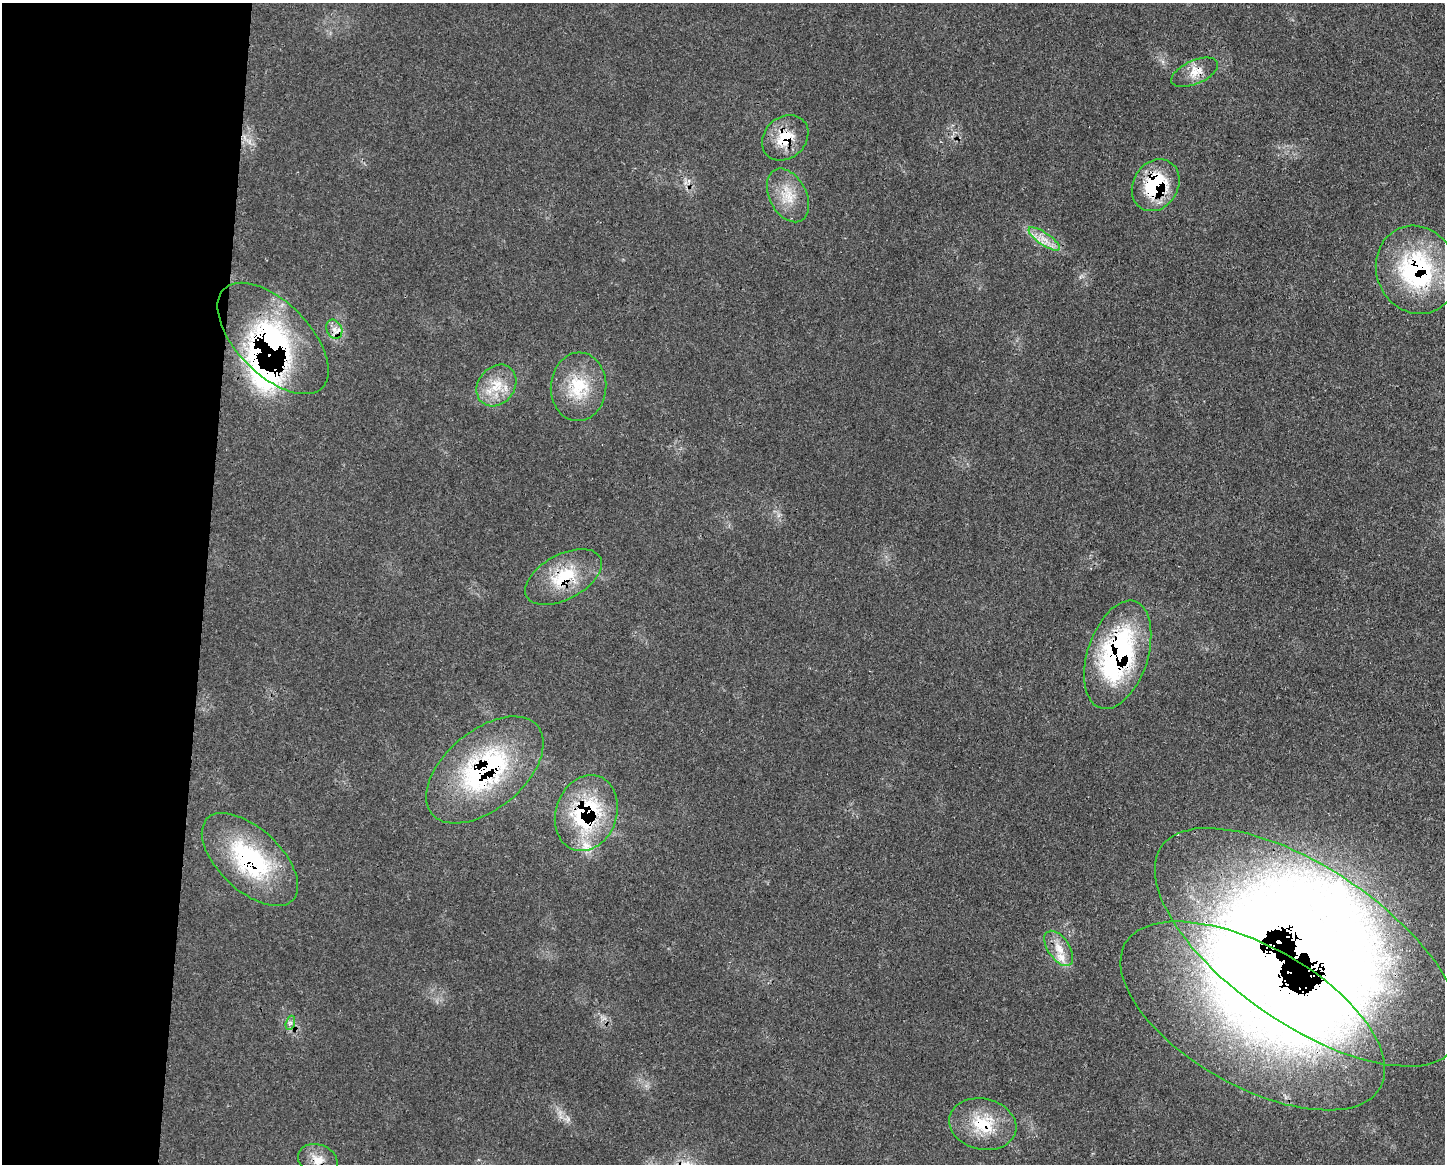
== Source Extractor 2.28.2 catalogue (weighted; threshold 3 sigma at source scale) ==
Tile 4 of 3 x 4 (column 1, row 2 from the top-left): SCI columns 116-1558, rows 2325-3486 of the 4677 x 4650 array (HDU 1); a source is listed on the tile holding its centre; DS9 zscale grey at full resolution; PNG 1447 x 1166 px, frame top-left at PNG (2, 3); each listed source drawn as its Kron ellipse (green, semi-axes under 4 px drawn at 4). Shown black and unused: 14% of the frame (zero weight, under 3 of 4 exposures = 2% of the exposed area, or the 3 px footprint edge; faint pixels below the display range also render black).
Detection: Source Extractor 2.28.2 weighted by HDU 2 'WHT'; one run over the whole footprint, this tile lists its part. Background 0.0548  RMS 0.0033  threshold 0.0148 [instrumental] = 3 sigma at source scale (4.5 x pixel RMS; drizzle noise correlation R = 1.50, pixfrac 1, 0.05/0.05 arcsec/px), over >= 5 px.
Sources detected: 29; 2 inside a brighter object's white glare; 2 cosmic-ray / hot-pixel residue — neither listed nor drawn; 4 inside a brighter listed object's ellipse — not listed separately; the other 21 listed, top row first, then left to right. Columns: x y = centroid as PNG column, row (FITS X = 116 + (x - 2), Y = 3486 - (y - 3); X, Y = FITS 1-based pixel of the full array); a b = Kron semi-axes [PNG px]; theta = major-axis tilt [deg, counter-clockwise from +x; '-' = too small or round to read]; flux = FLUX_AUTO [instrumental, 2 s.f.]
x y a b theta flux
1195 72 25 11 24 5.1
785 138 25 20 41 10
1156 185 27 22 58 25
788 195 29 18 -62 8.8
1044 239 18 6 -34 3.6
1417 270 45 40 -66 49
334 329 10 7 -62 2
273 338 70 36 -45 70
496 385 22 18 51 9.1
579 387 34 27 86 16
563 577 42 22 28 17
1118 655 56 30 72 67
485 770 69 39 40 60
586 813 39 30 71 39
250 860 59 31 -43 43
1308 947 178 78 -34 650
1059 948 20 11 -56 5
1253 1016 146 70 -29 200
290 1023 7 4 72 0.91
983 1124 34 25 -13 16
318 1160 20 15 -21 6.3
Overlapping masked pixels (flux is a lower limit): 14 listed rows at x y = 1195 72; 785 138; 1156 185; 1417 270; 273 338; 563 577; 1118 655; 485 770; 586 813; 250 860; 1308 947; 1253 1016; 983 1124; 318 1160
Isophote crosses this tile's border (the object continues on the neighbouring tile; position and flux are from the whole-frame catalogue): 3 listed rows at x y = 1417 270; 1308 947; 318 1160
Unlisted compact peaks at least as high as the median listed source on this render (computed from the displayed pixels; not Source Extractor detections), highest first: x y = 568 1119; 1080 277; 1163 62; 778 516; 646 1086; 560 1117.